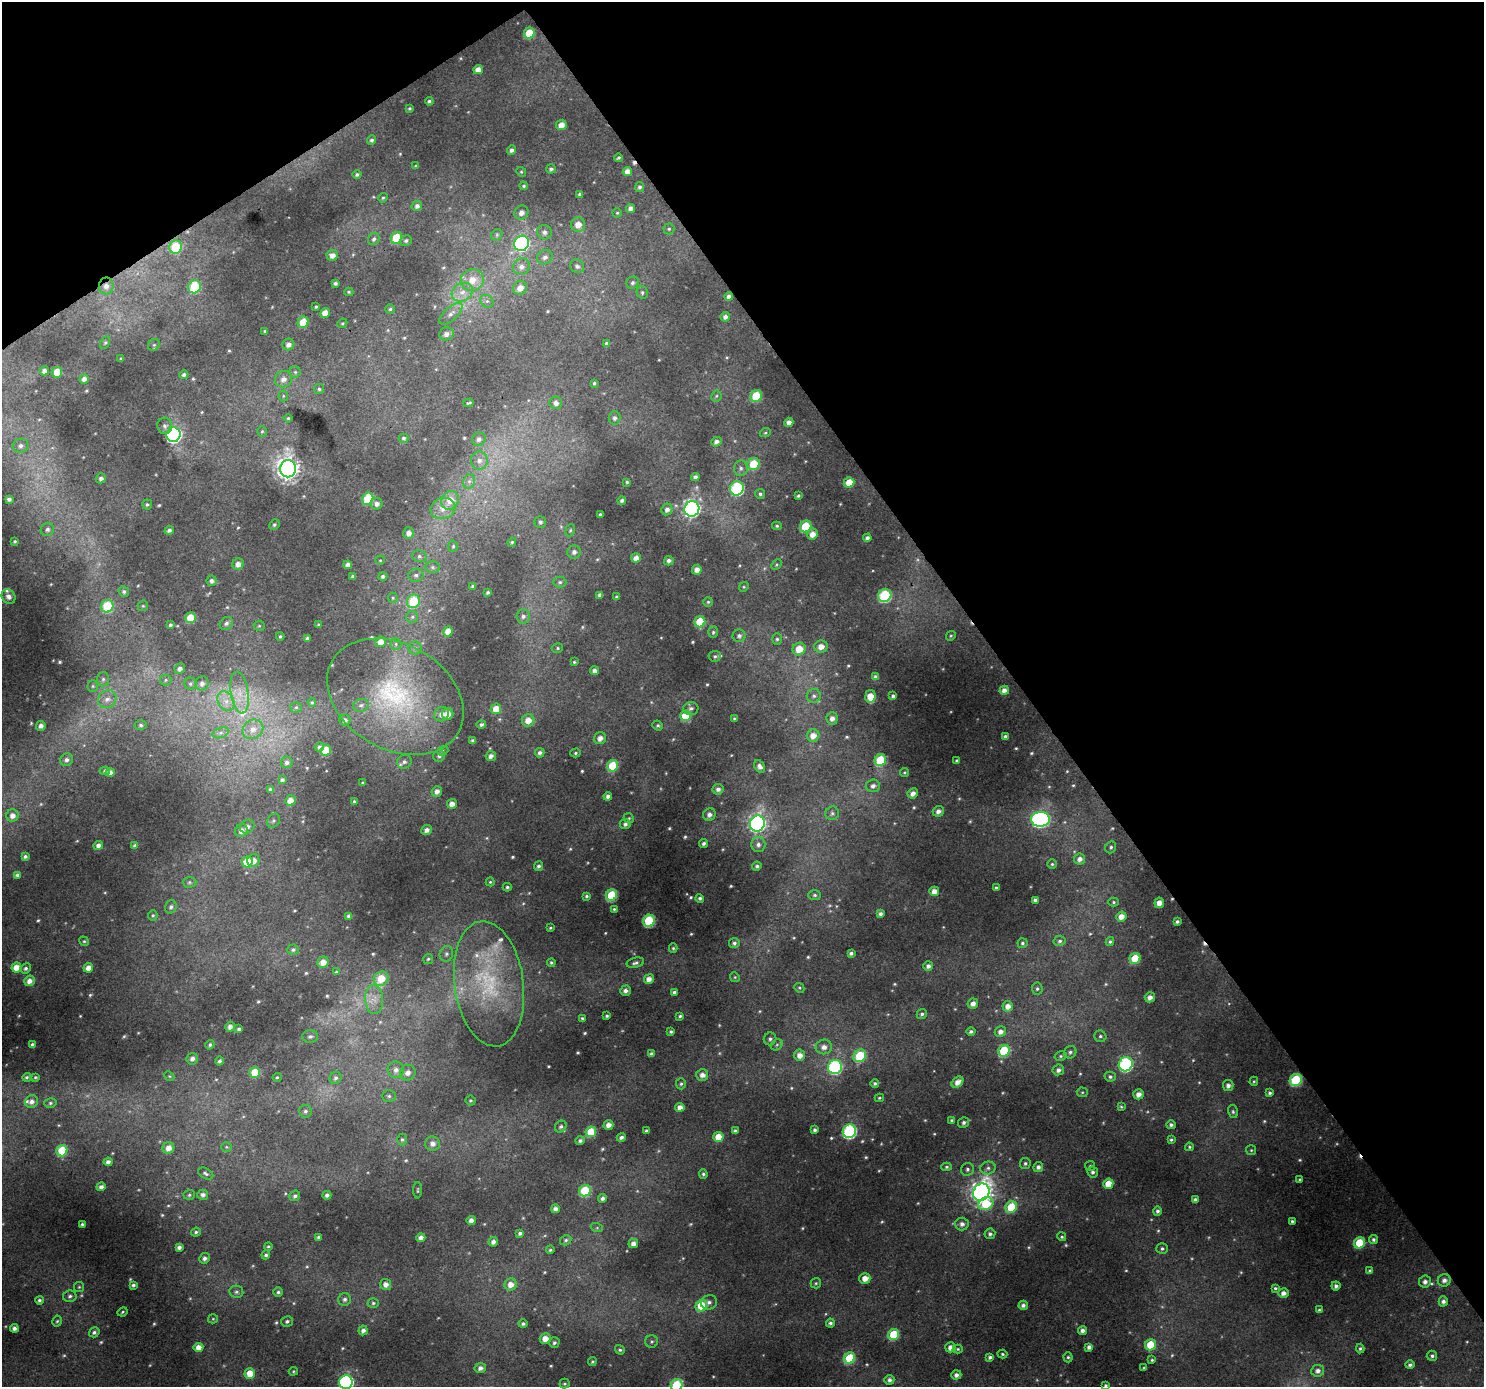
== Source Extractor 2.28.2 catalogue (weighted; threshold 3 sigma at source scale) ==
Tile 3 of 4 x 4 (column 3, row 1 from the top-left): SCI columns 2967-4448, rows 4345-5729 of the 5929 x 5853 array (HDU 1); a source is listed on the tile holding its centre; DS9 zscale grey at full resolution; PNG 1486 x 1389 px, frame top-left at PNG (2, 2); each listed source drawn as its Kron ellipse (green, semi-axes under 4 px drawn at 4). Shown black and unused: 36% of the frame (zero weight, under 3 of 4 exposures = <1% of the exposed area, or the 3 px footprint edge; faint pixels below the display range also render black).
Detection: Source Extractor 2.28.2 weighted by HDU 2 'WHT'; one run over the whole footprint, this tile lists its part. Background 0.0256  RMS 0.0046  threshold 0.0205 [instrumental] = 3 sigma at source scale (4.5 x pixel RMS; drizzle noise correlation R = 1.50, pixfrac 1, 0.0396/0.0396 arcsec/px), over >= 5 px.
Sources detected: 634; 10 too faint to see at this stretch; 4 cosmic-ray / hot-pixel residue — neither listed nor drawn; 7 inside a brighter listed object's ellipse — not listed separately; of the other 613, all 500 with FLUX_AUTO >= 0.583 (the completeness limit of this list) listed and drawn (113 fainter detections not listed), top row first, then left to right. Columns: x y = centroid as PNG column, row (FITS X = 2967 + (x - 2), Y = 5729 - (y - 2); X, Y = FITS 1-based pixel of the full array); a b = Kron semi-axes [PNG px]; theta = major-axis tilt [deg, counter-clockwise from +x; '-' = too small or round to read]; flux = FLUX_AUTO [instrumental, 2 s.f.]
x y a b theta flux
529 33 6 5 - 13
478 70 5 4 - 3.4
429 101 4 4 - 0.93
410 108 3 3 - 0.69
561 125 5 5 - 3.6
372 140 4 4 - 1
512 150 5 4 - 1.5
618 158 4 3 - 0.69
416 166 4 4 - 0.6
551 169 5 4 - 1.1
627 171 5 4 - 3.5
521 172 5 4 - 0.61
357 175 4 4 - 1.1
524 186 4 4 - 0.72
640 187 5 4 - 1.1
580 194 4 3 - 1.1
383 198 5 4 - 0.66
417 206 5 5 - 1.8
631 208 4 4 - 2.4
521 212 7 6 - 2.5
617 213 4 4 - 0.64
578 225 7 7 - 5.2
669 229 5 5 - 0.82
544 232 7 7 - 1.9
497 235 6 5 - 0.87
396 238 6 5 - 17
374 239 6 5 - 1.3
406 241 6 5 - 1.1
522 243 8 7 - 77
176 247 6 6 - 23
332 255 6 5 - 2.9
545 257 8 7 - 2.1
577 266 7 6 - 1.7
521 267 8 8 - 2.8
472 280 11 10 - 7.3
335 283 4 3 - 1
633 283 6 6 - 1.3
106 286 8 7 - 2.7
195 287 7 6 - 26
520 288 7 6 - 3.8
349 292 4 4 - 0.64
462 292 11 9 29 4.5
642 292 6 5 - 1
729 297 4 4 - 2.1
487 301 7 6 - 1.3
316 307 4 3 - 0.69
390 309 5 4 - 0.8
325 313 5 4 - 5.4
451 314 14 6 42 2.9
725 317 4 4 - 1.9
303 322 6 5 - 10
342 323 5 4 - 0.66
265 331 3 3 - 0.62
446 334 7 6 - 2.2
105 343 7 4 62 0.76
607 343 4 3 - 1.1
288 344 6 5 - 2.3
154 345 6 5 - 0.79
121 359 3 3 - 0.61
44 371 5 4 - 2.3
57 372 5 5 - 8.6
295 372 5 5 - 0.89
184 375 5 4 - 1.2
84 379 5 4 - 2.1
283 379 9 8 - 3
594 383 4 3 - 0.79
319 389 5 5 - 0.84
283 396 5 5 - 0.67
716 396 5 5 - 0.76
756 396 6 5 - 18
469 403 5 3 - 0.65
556 403 6 6 - 2.4
288 418 4 4 - 0.61
614 418 7 6 - 1.5
789 422 5 4 - 2.5
165 426 8 7 - 1.4
262 431 5 5 - 0.69
765 433 5 3 - 0.58
173 435 7 7 - 160
404 438 5 4 - 0.89
479 439 7 6 - 1.9
716 442 5 4 - 1.7
21 446 8 7 - 2
479 460 9 8 - 2.8
753 464 6 5 - 14
741 468 7 7 - 1.6
288 469 8 8 - 400
695 477 4 4 - 1.8
101 478 5 5 - 1.6
469 481 7 6 - 1.5
627 482 4 4 - 0.63
849 482 5 5 - 7
737 488 7 7 - 52
760 494 5 5 - 0.99
798 496 3 3 - 0.82
9 499 4 4 - 1.6
368 499 6 5 - 18
450 500 9 8 - 7
622 501 4 4 - 1.4
147 504 5 5 - 0.87
377 504 6 5 - 1.9
443 508 12 10 19 5.2
667 509 6 5 - 2
692 509 8 7 - 150
600 514 3 3 - 0.81
540 522 6 5 - 1.3
274 525 5 5 - 0.89
777 526 5 4 - 0.72
806 526 6 5 - 18
47 529 7 6 - 1.5
169 530 4 4 - 1.4
570 530 6 4 68 0.79
408 533 6 5 - 2.7
812 534 5 5 - 3.7
867 538 4 4 - 1.4
15 541 3 3 - 0.74
512 542 4 4 - 0.79
453 546 5 5 - 0.77
574 552 7 6 - 2.2
419 556 7 5 -14 1.3
636 558 5 4 - 3.1
380 560 5 4 - 0.61
669 561 5 4 - 1.5
238 564 6 5 - 3
348 565 4 4 - 2.8
776 565 6 4 45 0.64
432 567 7 6 - 1.2
697 570 5 5 - 3
416 575 7 6 - 1.5
353 576 4 3 - 1.2
383 576 4 4 - 1.1
212 581 5 5 - 1.5
560 582 6 5 - 1.1
473 586 4 3 - 0.86
744 587 5 4 - 0.64
124 591 5 5 - 1.2
488 592 4 3 - 0.9
600 595 4 4 - 1.8
885 595 7 6 - 39
9 597 7 6 - 1.8
616 597 4 3 - 0.62
393 598 5 5 - 0.68
413 601 7 6 - 19
708 602 5 4 - 0.69
107 606 6 6 - 23
143 606 5 5 - 0.68
523 616 7 7 - 1.7
412 617 6 6 - 1
190 618 5 5 - 12
700 622 6 5 - 15
226 623 7 6 - 1.5
170 625 4 4 - 1
319 625 3 3 - 0.65
259 626 5 5 - 0.63
448 631 5 5 - 5.9
713 632 6 5 - 0.8
280 636 4 3 - 0.68
739 636 6 6 - 1.7
951 636 5 4 - 0.67
307 638 3 3 - 1.1
777 639 6 5 - 0.95
380 642 5 5 - 4.1
396 644 6 5 - 1
821 646 7 6 - 4.1
415 648 6 6 - 1.4
558 648 5 4 - 0.75
799 649 6 6 - 8.1
715 656 6 5 - 0.94
574 662 4 4 - 0.63
180 668 5 5 - 2
595 671 4 4 - 2.2
875 677 4 4 - 1.5
103 679 7 6 - 1.3
166 680 6 5 - 0.85
202 683 7 6 - 2.3
190 684 6 6 - 0.99
93 686 5 5 - 0.75
1004 690 4 4 - 2.8
240 692 21 9 -80 7.3
814 696 7 7 - 1.4
870 696 6 5 - 6.4
893 696 4 4 - 1.3
395 697 72 52 -30 85
107 699 10 8 37 3.1
226 701 10 8 -57 4
312 702 4 4 - 0.61
361 705 8 6 12 1.6
296 707 5 5 - 0.83
691 708 7 6 - 1.5
496 709 5 5 - 6.7
442 714 8 7 - 3.7
448 714 6 5 - 5.3
685 716 5 5 - 14
734 718 3 3 - 0.69
832 718 6 5 - 2.4
345 720 5 5 - 1.5
528 720 6 6 - 5
481 724 5 4 - 1.2
141 725 6 5 - 0.98
41 726 5 5 - 2.2
658 726 5 5 - 0.84
253 729 11 9 32 4.6
221 733 8 5 18 1.6
813 736 6 6 - 4.7
1005 736 4 3 - 1.1
600 738 6 5 - 3
473 741 4 4 - 1.5
319 747 4 4 - 1.2
326 750 5 5 - 17
443 751 6 4 22 0.67
540 753 5 4 - 1.4
575 753 5 4 - 0.75
439 756 6 5 - 1.4
491 756 5 5 - 2
67 760 7 6 - 1.9
880 760 6 5 - 23
957 761 3 3 - 0.9
287 762 6 5 - 1.5
404 762 7 6 - 1.6
613 766 6 5 - 16
760 766 7 5 -53 2.1
105 771 5 4 - 0.92
904 772 4 4 - 0.62
110 773 4 4 - 2.5
282 780 4 4 - 1.4
363 783 3 3 - 0.79
873 786 7 6 - 2
718 789 5 5 - 1.9
270 790 4 4 - 1.2
437 791 5 5 - 2.5
913 793 5 5 - 2.7
608 796 4 4 - 2
290 800 5 5 - 3.6
354 802 3 3 - 0.89
452 804 5 4 - 3.4
938 811 6 5 - 2.2
832 813 7 6 - 1.4
12 815 6 6 - 3
709 815 6 6 - 2.1
629 818 5 4 - 0.62
1040 819 9 7 3 140
273 821 7 6 - 1
757 823 8 7 - 170
625 824 5 5 - 1.4
247 827 7 6 - 2
426 830 5 5 - 2.4
241 831 6 6 - 2.8
704 843 4 4 - 1.2
98 845 5 4 - 2.1
758 845 7 7 - 2.1
135 846 4 3 - 1.3
1111 847 6 5 - 0.99
25 856 4 3 - 0.96
1080 859 5 5 - 2.4
253 860 6 6 - 3.5
247 862 5 5 - 13
1052 864 4 4 - 0.77
538 866 5 4 - 1.3
757 866 5 4 - 1
17 875 4 3 - 1.3
189 882 7 5 1 0.92
490 882 4 4 - 0.61
507 887 4 4 - 0.84
996 888 3 3 - 0.9
934 891 5 4 - 3.7
611 895 6 5 - 26
815 895 6 5 - 0.98
586 896 4 3 - 0.82
700 898 4 4 - 0.99
1035 900 4 4 - 1.5
1114 902 5 4 - 0.73
1159 903 5 5 - 3.9
171 907 7 5 71 1.3
614 909 3 3 - 0.59
880 914 4 4 - 1.4
153 915 5 4 - 0.75
349 916 4 4 - 1.7
1121 916 5 5 - 3.8
649 921 6 5 - 31
1177 922 4 3 - 1
550 928 4 3 - 0.62
84 941 5 4 - 0.67
1060 941 6 5 - 1.1
1110 942 4 4 - 0.85
734 943 5 5 - 1.3
1022 943 5 5 - 0.96
673 948 4 4 - 0.67
293 950 6 5 - 1.1
851 953 4 3 - 1.1
446 954 8 6 65 1.5
1135 958 5 5 - 15
428 959 5 5 - 0.77
323 962 6 5 - 4.7
551 962 4 4 - 0.78
635 963 9 5 13 1.3
928 966 5 4 - 1.7
16 967 5 5 - 5.7
26 968 5 4 - 1.2
88 968 5 4 - 3.9
336 972 4 3 - 0.59
735 977 5 4 - 0.59
381 979 8 6 41 10
649 979 5 4 - 3.4
29 981 5 5 - 3.1
489 984 63 34 -82 54
799 988 5 4 - 0.65
1037 989 6 5 - 1
625 991 5 5 - 2
674 992 4 3 - 1.1
1150 997 5 5 - 2.7
374 999 15 9 -86 4.7
973 1004 5 5 - 2.3
1008 1006 5 5 - 3.6
922 1014 5 5 - 1.2
607 1016 3 3 - 0.83
680 1016 4 3 - 0.83
582 1018 4 4 - 0.75
230 1027 5 4 - 2.1
239 1029 4 3 - 1.1
671 1031 4 3 - 0.9
971 1031 4 4 - 1.1
1000 1032 5 5 - 2.6
1100 1036 6 5 - 1.1
310 1037 8 6 2 1.3
770 1039 6 6 - 1.3
32 1045 3 3 - 1.2
210 1045 5 4 - 0.93
777 1045 6 5 - 0.88
824 1047 8 7 - 2.9
1004 1051 6 5 - 30
1070 1052 6 6 - 1.3
651 1054 4 3 - 1.5
800 1055 5 5 - 3.8
860 1056 7 6 - 24
1061 1056 6 4 15 0.8
192 1059 6 5 - 2
219 1061 4 4 - 0.99
1126 1064 7 7 - 72
835 1067 7 7 - 68
396 1070 8 8 - 3
1058 1070 6 5 - 2
255 1072 5 5 - 14
408 1073 8 7 - 3.1
702 1075 6 5 - 3.1
169 1076 5 4 - 0.6
27 1077 4 4 - 0.79
35 1077 4 3 - 0.69
277 1077 4 4 - 0.62
1110 1077 5 5 - 1.3
336 1078 6 5 - 1.3
1296 1080 6 5 - 36
1254 1081 5 4 - 0.61
957 1082 6 5 - 3.6
875 1083 4 4 - 0.95
681 1084 5 5 - 0.92
1228 1086 5 5 - 1.9
1082 1092 5 5 - 0.65
1270 1093 4 4 - 1
1139 1094 5 5 - 3.3
389 1096 7 5 -1 1.1
879 1098 4 3 - 0.62
470 1100 5 5 - 0.7
32 1102 7 6 - 2.4
50 1103 6 5 - 0.86
680 1107 4 4 - 3.5
1121 1107 4 3 - 0.6
305 1111 6 6 - 1.2
1233 1112 6 5 - 0.91
952 1120 4 4 - 0.8
964 1123 5 5 - 1.3
608 1125 5 4 - 3
1171 1125 5 4 - 1.3
561 1127 6 5 - 1.2
815 1130 3 3 - 1.2
646 1131 3 3 - 0.99
735 1131 4 3 - 1.1
849 1131 7 6 - 75
591 1132 5 5 - 14
621 1137 5 4 - 1.6
718 1137 5 5 - 7.1
402 1140 6 4 90 0.78
1171 1140 4 3 - 0.83
580 1141 4 4 - 1.4
433 1144 7 7 - 2.9
226 1147 5 4 - 0.65
1189 1147 4 4 - 0.7
168 1148 6 5 - 4.3
1251 1150 5 5 - 0.66
62 1151 6 5 - 17
108 1162 4 4 - 1.8
1025 1163 5 5 - 0.91
1090 1166 5 5 - 0.67
947 1167 5 4 - 0.82
1038 1167 5 5 - 1.7
988 1168 8 6 15 1.6
967 1169 6 6 - 1.3
1093 1172 5 5 - 1.4
206 1173 8 5 -28 1.1
703 1174 4 4 - 0.83
1300 1180 3 3 - 1
1108 1184 5 5 - 7.8
101 1187 4 4 - 2
418 1190 8 3 90 0.59
585 1191 6 5 - 27
981 1192 9 7 56 330
189 1195 6 5 - 0.8
203 1195 5 5 - 1.7
327 1195 4 4 - 1.6
295 1196 5 5 - 1.4
603 1198 4 4 - 1.8
1195 1200 4 4 - 1.4
986 1204 8 6 24 17
1011 1207 6 5 - 19
555 1209 4 4 - 2.3
1157 1211 5 4 - 1.2
471 1220 4 4 - 2.6
1292 1221 3 3 - 0.82
82 1224 3 3 - 0.72
962 1224 7 6 - 2.1
597 1228 6 4 -18 0.62
196 1232 5 4 - 0.9
520 1233 4 4 - 1.3
990 1234 5 5 - 1.4
318 1237 4 4 - 0.97
1062 1237 5 4 - 0.72
421 1238 4 4 - 2.8
566 1240 6 5 - 0.94
1373 1240 4 4 - 1.2
493 1242 5 4 - 2.1
1359 1243 6 5 - 18
633 1244 5 4 - 2.8
268 1246 4 4 - 0.65
179 1247 4 4 - 1.6
1162 1249 6 5 - 1.1
550 1250 4 4 - 0.78
266 1255 4 4 - 1.1
204 1258 5 5 - 1.7
1370 1271 4 4 - 1.2
865 1278 5 5 - 4.5
1444 1280 6 6 - 2.3
1425 1282 6 6 - 2.2
816 1283 5 5 - 0.73
386 1284 5 5 - 2.8
511 1284 6 6 - 4.2
133 1285 4 3 - 1.1
1336 1286 4 4 - 1.5
79 1287 5 5 - 0.66
1275 1288 4 3 - 0.77
236 1292 7 6 - 1.3
278 1292 5 4 - 0.96
1283 1293 5 4 - 2.5
70 1296 7 6 - 1.3
345 1299 6 6 - 1.5
39 1300 4 4 - 1.1
1443 1301 5 4 - 1.7
709 1302 8 7 - 1.9
373 1303 5 4 - 0.84
1023 1305 5 4 - 1.7
701 1306 6 5 - 21
1319 1310 4 3 - 0.65
122 1312 5 3 - 0.61
213 1319 5 4 - 0.61
57 1321 5 4 - 0.73
287 1321 6 5 - 1
830 1323 4 4 - 1.3
523 1324 4 4 - 1
14 1328 4 4 - 2
363 1330 5 4 - 2.1
1082 1331 5 4 - 2.3
94 1332 5 5 - 1.3
894 1334 6 5 - 21
545 1339 5 5 - 5.1
652 1341 6 6 - 1.1
554 1343 5 5 - 1.2
1150 1345 6 5 - 13
198 1347 5 4 - 4.4
951 1347 5 5 - 3.2
1089 1347 4 4 - 1.9
958 1349 5 4 - 0.64
1360 1349 5 4 - 0.84
620 1350 5 4 - 0.94
1002 1354 5 4 - 0.72
1432 1356 5 5 - 1.2
990 1357 4 4 - 1.4
1068 1357 5 4 - 0.77
850 1358 6 5 - 24
1152 1360 3 3 - 0.59
592 1362 4 4 - 0.62
1410 1365 4 4 - 1.1
480 1368 5 5 - 2
1144 1368 3 3 - 0.71
293 1371 5 4 - 0.63
1318 1371 6 6 - 2.2
250 1373 5 5 - 8
956 1375 5 4 - 2
889 1380 5 4 - 1.7
346 1382 7 6 - 110
565 1384 5 5 - 0.71
677 1385 6 5 - 34
1105 1386 3 3 - 0.82
Overlapping masked pixels (flux is a lower limit): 4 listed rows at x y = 176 247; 106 286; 729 297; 1296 1080
Isophote crosses this tile's border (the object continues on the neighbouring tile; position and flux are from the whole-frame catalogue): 3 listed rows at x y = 346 1382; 677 1385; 1105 1386